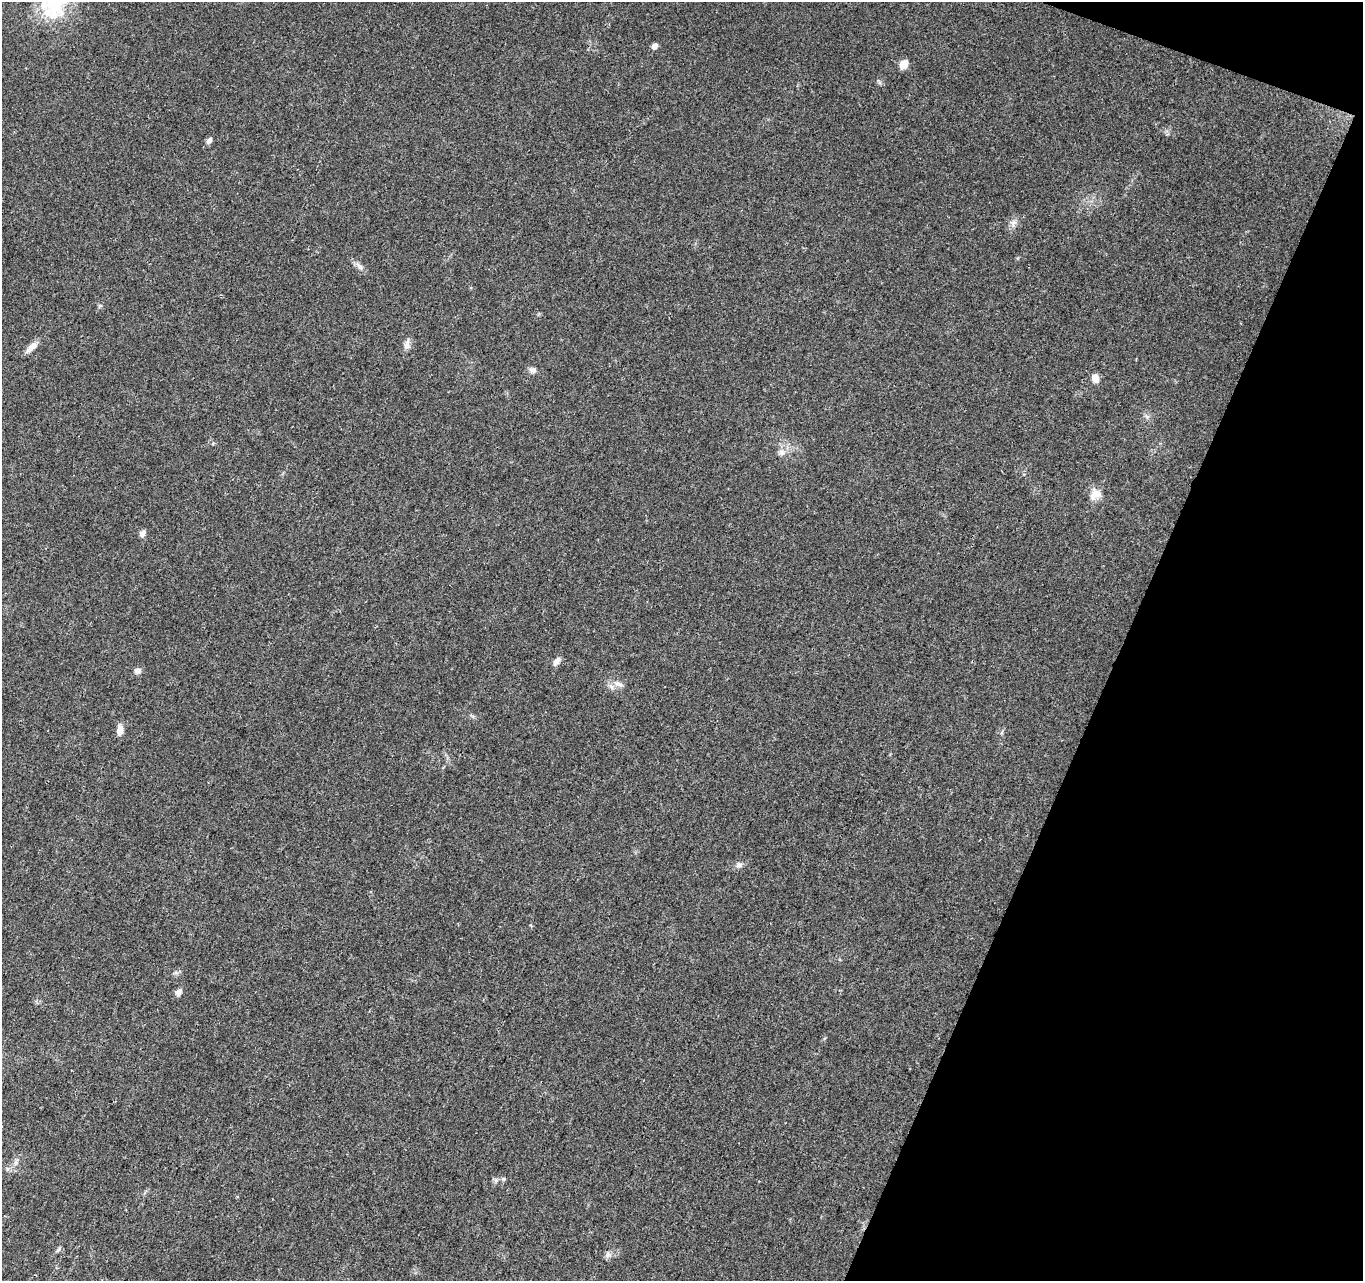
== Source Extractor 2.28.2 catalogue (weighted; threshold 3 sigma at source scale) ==
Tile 8 of 4 x 4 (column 4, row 2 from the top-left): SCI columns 4157-5517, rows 2891-4169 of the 5588 x 5718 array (HDU 1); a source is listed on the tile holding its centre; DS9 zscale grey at full resolution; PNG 1365 x 1283 px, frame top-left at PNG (2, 2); no overlay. Shown black and unused: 19% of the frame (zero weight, under 3 of 4 exposures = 6% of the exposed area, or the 3 px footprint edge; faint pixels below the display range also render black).
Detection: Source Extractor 2.28.2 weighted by HDU 2 'WHT'; one run over the whole footprint, this tile lists its part. Background 0.0374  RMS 0.0038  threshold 0.0173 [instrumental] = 3 sigma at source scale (4.5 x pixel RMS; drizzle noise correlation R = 1.50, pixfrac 1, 0.0396/0.0396 arcsec/px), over >= 5 px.
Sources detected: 21; all 21 listed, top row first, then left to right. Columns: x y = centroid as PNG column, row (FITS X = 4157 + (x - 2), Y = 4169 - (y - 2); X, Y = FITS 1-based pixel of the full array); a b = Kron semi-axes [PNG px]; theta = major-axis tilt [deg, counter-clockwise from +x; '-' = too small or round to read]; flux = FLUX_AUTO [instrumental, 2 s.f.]
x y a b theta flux
654 46 7 6 - 1.4
904 64 7 6 - 6.5
209 140 9 6 55 1.3
1013 223 10 7 70 1.7
359 266 11 6 -53 1.6
407 345 14 7 78 2
31 347 18 7 43 2.8
532 370 9 7 -14 1.6
1095 378 11 8 -65 2.6
782 453 10 8 -2 1.9
1095 494 17 13 28 3.9
142 533 8 6 60 1.6
556 662 12 6 47 1.7
137 671 9 7 22 1.5
620 685 11 5 -34 1.3
120 731 11 7 83 3
739 865 8 7 - 1.4
178 992 8 7 - 1.9
16 1162 7 4 72 0.86
503 1179 6 5 - 0.58
608 1255 8 8 - 1.4